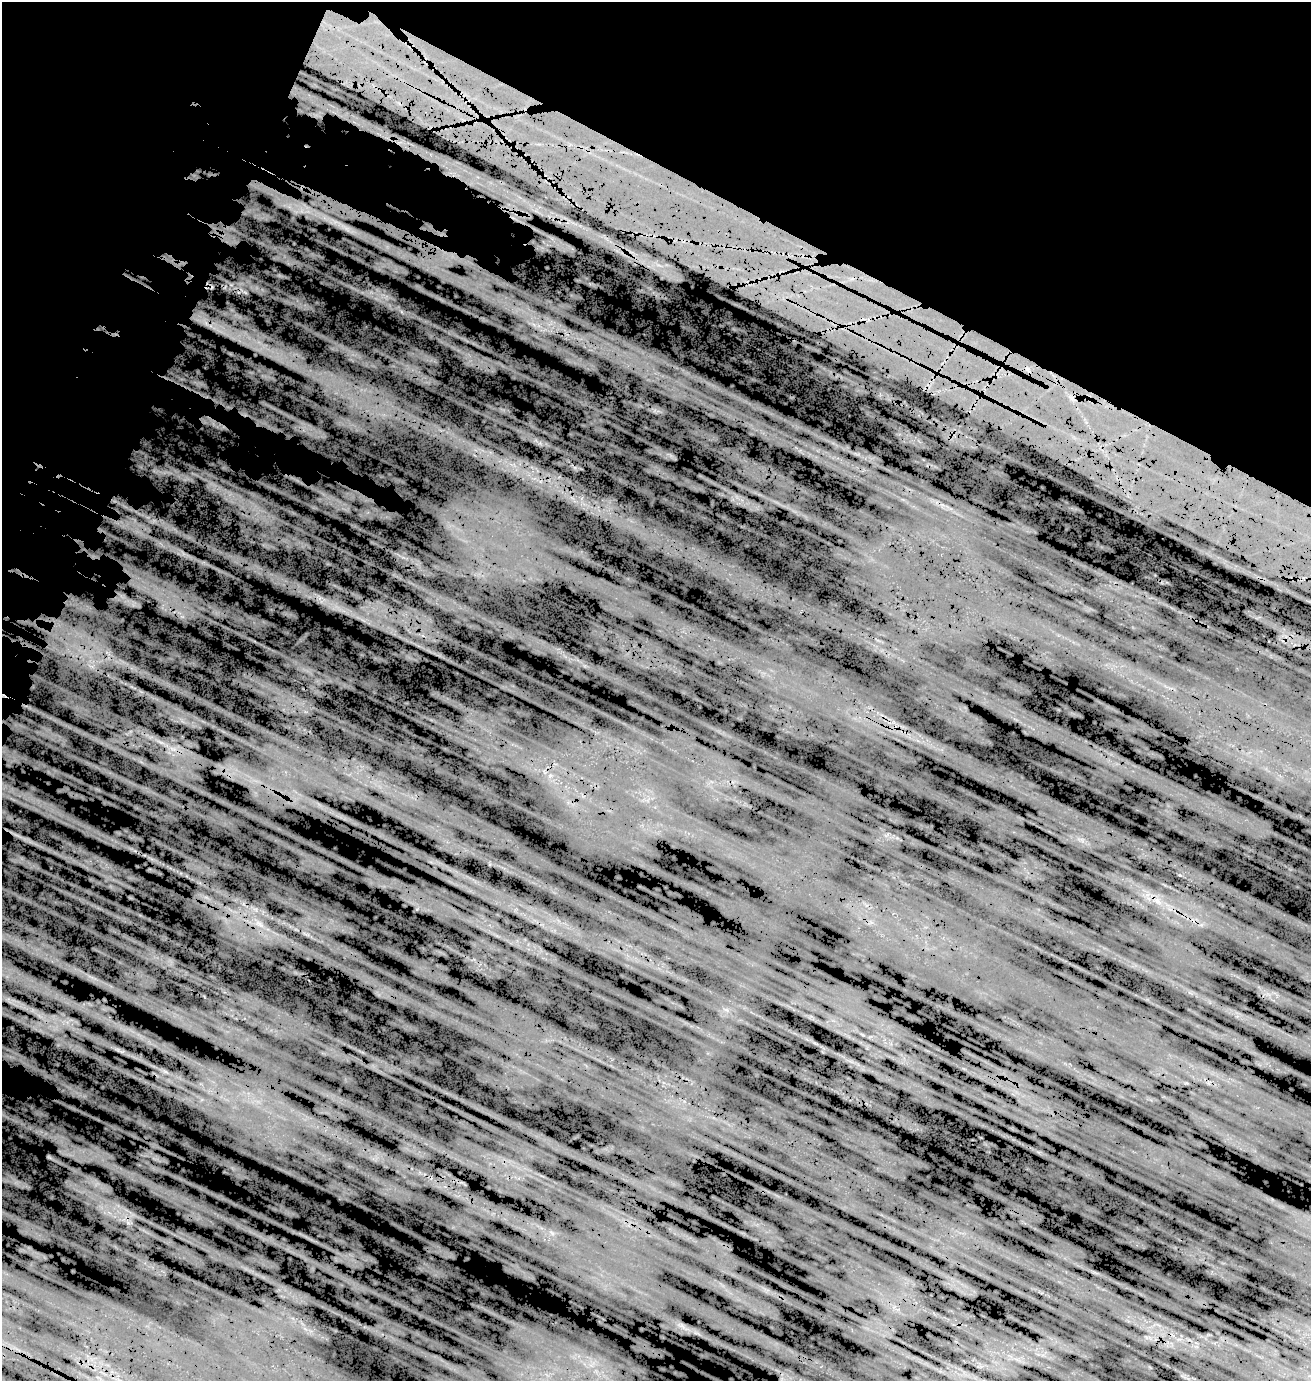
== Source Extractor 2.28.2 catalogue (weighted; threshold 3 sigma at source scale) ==
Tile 2 of 4 x 4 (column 2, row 1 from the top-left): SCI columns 1804-3112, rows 4381-5759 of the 5976 x 5957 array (HDU 1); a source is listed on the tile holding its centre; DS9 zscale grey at full resolution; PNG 1313 x 1383 px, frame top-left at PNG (2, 2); no overlay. Shown black and unused: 30% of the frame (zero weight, under 3 of 5 exposures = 18% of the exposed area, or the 3 px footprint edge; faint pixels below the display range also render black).
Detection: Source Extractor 2.28.2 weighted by HDU 2 'WHT'; one run over the whole footprint, this tile lists its part. Background 0.104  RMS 0.082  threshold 0.37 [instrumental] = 3 sigma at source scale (4.5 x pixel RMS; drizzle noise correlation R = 1.50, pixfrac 1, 0.05/0.05 arcsec/px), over >= 5 px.
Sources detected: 8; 2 too faint to see at this stretch — not listed; the other 6 listed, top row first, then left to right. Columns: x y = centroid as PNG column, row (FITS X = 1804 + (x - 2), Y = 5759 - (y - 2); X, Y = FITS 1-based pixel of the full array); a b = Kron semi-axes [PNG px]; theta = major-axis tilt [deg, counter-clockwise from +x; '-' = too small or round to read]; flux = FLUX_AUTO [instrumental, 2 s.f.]
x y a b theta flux
320 598 7 6 - 33
161 742 16 4 -24 44
173 749 10 7 13 53
1157 901 7 6 - 34
259 923 14 5 -44 45
49 1157 11 3 -29 18